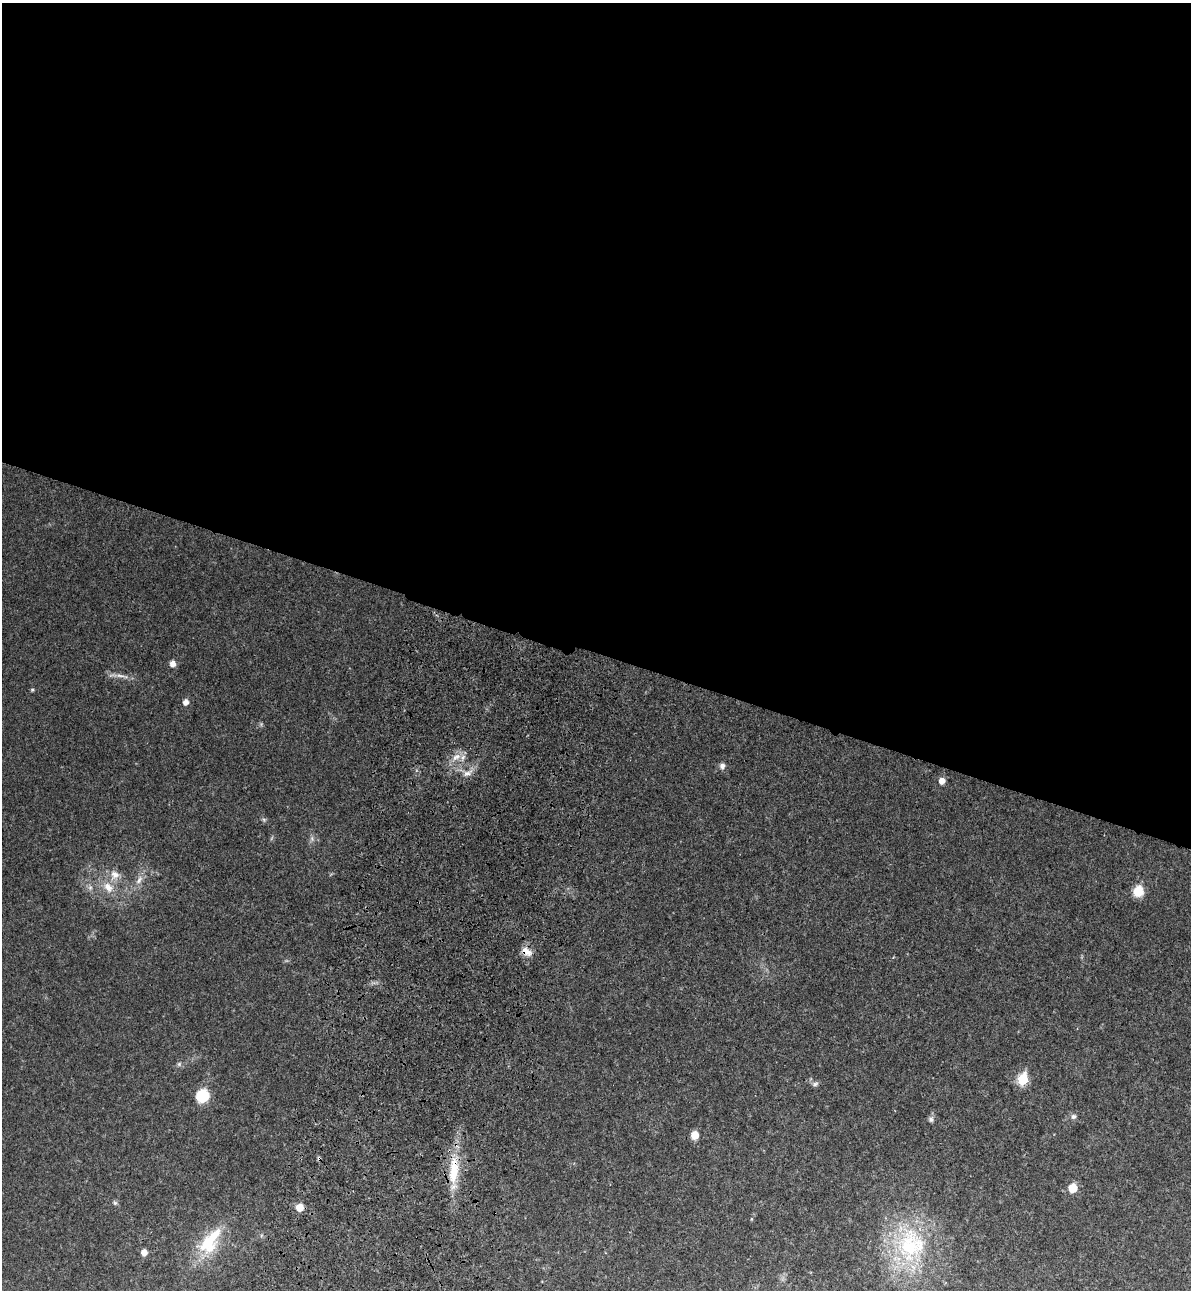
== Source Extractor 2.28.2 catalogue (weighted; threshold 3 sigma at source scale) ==
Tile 3 of 4 x 4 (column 3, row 1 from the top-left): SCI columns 2623-3811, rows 3910-5197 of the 5367 x 5240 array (HDU 1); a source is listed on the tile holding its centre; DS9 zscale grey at full resolution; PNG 1193 x 1292 px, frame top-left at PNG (2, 3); no overlay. Shown black and unused: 51% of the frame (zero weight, under 3 of 4 exposures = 6% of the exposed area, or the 3 px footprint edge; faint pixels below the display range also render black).
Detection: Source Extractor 2.28.2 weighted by HDU 2 'WHT'; one run over the whole footprint, this tile lists its part. Background 0.0282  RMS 0.004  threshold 0.0179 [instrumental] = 3 sigma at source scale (4.5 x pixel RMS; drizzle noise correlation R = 1.50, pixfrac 1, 0.05/0.05 arcsec/px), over >= 5 px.
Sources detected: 34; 2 inside a brighter listed object's ellipse — not listed separately; the other 32 listed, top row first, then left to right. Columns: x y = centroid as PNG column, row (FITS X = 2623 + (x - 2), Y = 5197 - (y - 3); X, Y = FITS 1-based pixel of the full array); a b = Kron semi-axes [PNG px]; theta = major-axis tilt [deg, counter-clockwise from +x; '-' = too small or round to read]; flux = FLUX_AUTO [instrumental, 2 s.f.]
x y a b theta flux
172 664 7 6 - 2.6
121 676 28 4 -7 2.7
32 690 5 5 - 0.5
185 702 6 5 - 2.5
456 757 14 8 32 3.6
722 766 8 7 - 1.6
467 773 15 7 23 2.9
942 781 7 6 - 2.7
264 820 6 5 - 0.7
312 839 8 5 -79 1.1
115 875 14 12 -37 4.5
139 880 15 7 61 3.1
108 887 17 12 -47 6
90 888 8 6 -71 1.4
1138 891 9 8 - 11
526 952 15 10 -30 3.7
179 1064 7 5 -46 0.84
1023 1079 7 6 - 26
815 1084 9 7 19 1.2
202 1096 8 7 - 27
1073 1116 7 7 - 1.2
931 1119 7 7 - 1.2
695 1135 7 7 - 4.6
319 1158 6 5 - 0.73
454 1174 38 14 86 15
1073 1188 7 6 - 9.1
115 1203 7 5 -62 0.81
300 1207 7 7 - 5
751 1219 5 3 - 0.36
210 1242 41 20 53 19
909 1246 61 40 -88 49
144 1252 6 5 - 2.9
Overlapping masked pixels (flux is a lower limit): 3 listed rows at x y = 526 952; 319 1158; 454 1174